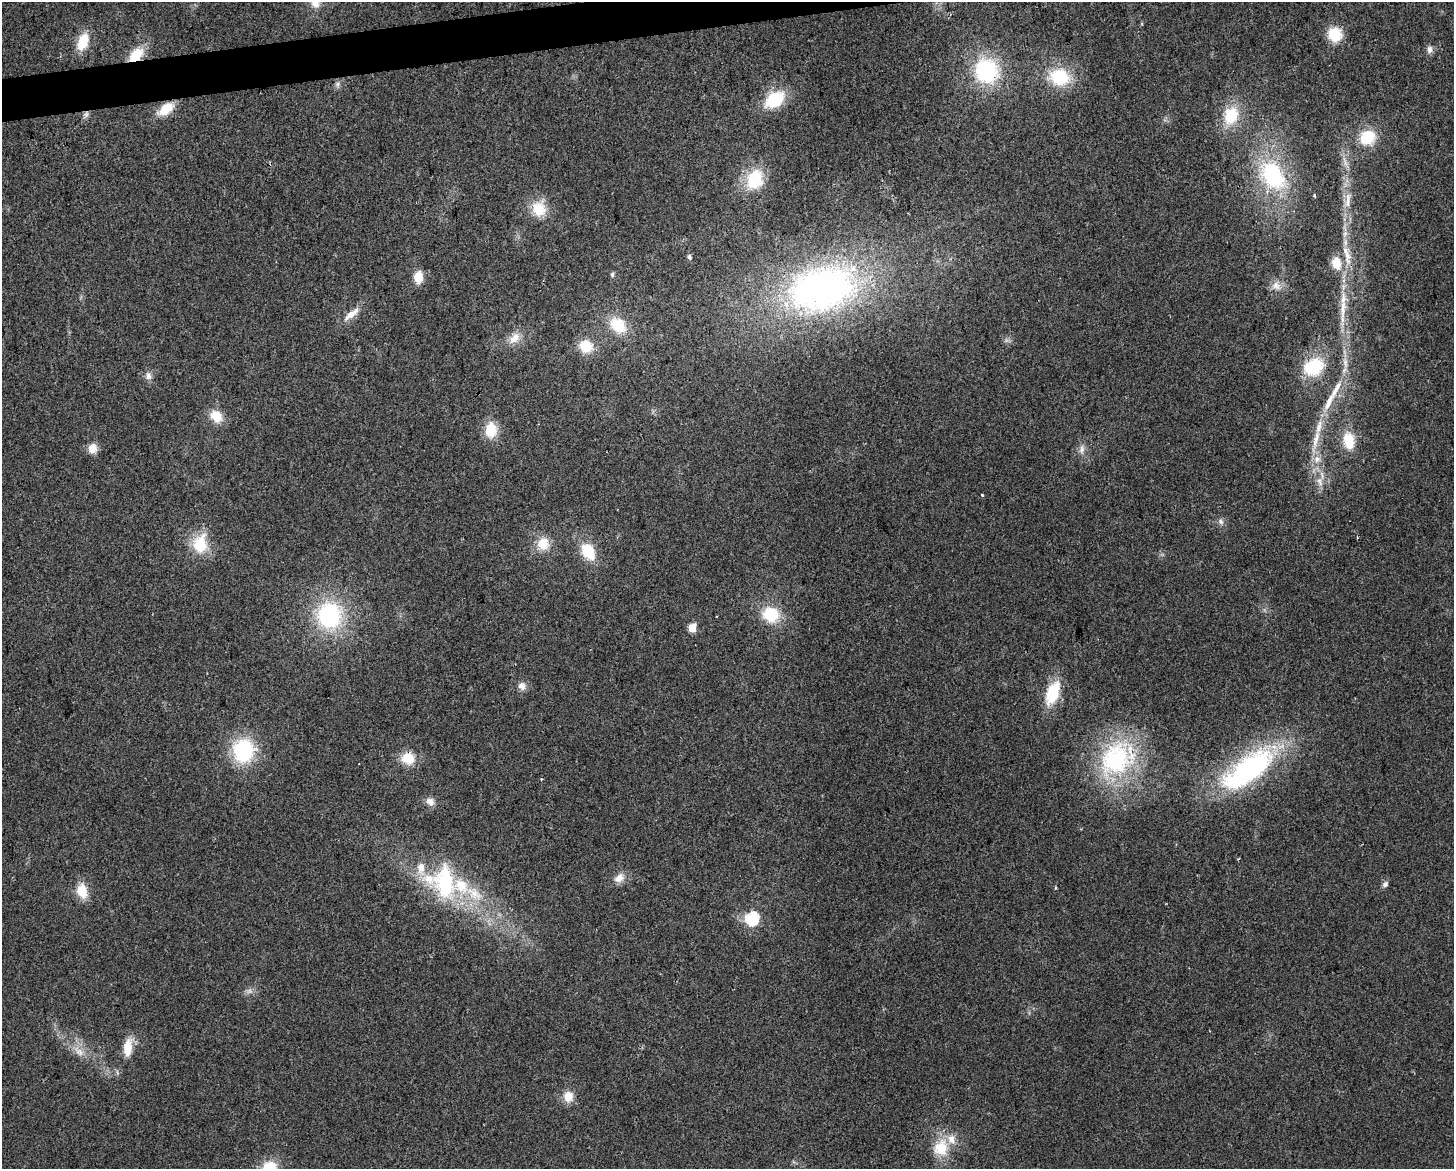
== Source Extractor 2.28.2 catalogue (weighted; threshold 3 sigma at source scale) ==
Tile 8 of 3 x 4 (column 2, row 3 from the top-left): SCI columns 1466-2917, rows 1168-2334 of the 4427 x 4669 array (HDU 1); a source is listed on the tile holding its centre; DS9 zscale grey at full resolution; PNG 1456 x 1171 px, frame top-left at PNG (2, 2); no overlay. Shown black and unused: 2% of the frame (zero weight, under 2 of 3 exposures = <1% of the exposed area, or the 3 px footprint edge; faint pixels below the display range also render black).
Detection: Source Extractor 2.28.2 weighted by HDU 2 'WHT'; one run over the whole footprint, this tile lists its part. Background 0.0441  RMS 0.0067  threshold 0.0299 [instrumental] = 3 sigma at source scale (4.5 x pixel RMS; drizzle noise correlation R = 1.50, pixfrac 1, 0.0396/0.0396 arcsec/px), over >= 5 px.
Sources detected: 75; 1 too faint to see at this stretch — not listed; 6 inside a brighter listed object's ellipse — not listed separately; the other 68 listed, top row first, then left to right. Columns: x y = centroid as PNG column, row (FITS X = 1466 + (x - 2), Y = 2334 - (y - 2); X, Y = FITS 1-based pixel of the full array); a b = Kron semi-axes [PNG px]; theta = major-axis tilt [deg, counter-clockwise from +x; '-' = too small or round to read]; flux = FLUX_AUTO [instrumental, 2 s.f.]
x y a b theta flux
315 3 14 11 -66 6.7
1335 34 13 12 - 22
83 42 16 9 69 21
1429 50 10 7 -89 3.1
136 55 17 10 45 17
986 71 24 22 -67 66
1059 77 22 18 -10 34
337 84 6 6 - 1.8
775 99 22 14 36 31
166 109 19 10 38 15
86 115 9 6 64 2.3
1231 116 21 16 68 26
1367 138 14 13 - 26
1345 163 7 4 -71 2.2
1273 175 41 27 -55 69
755 179 20 15 67 34
1315 195 4 3 - 0.88
1348 200 27 8 84 10
539 209 20 18 -86 16
1347 255 15 9 -55 6.6
689 257 6 5 - 1.6
1336 263 14 10 -80 13
612 275 7 5 89 1.2
418 277 11 8 84 12
1276 286 14 11 -24 5.9
821 289 79 50 12 260
1343 308 47 8 87 18
352 314 29 8 39 7.8
618 325 20 15 -41 22
514 338 19 11 45 8.1
586 346 14 12 -30 17
1345 363 18 6 -81 5.8
1314 367 20 16 33 39
148 376 11 8 -71 3.6
1329 402 33 9 65 15
216 416 15 12 -47 13
491 430 17 13 89 16
1316 439 41 8 77 16
1349 441 19 12 -83 20
92 448 11 9 71 7.3
1082 449 13 7 81 3.9
1320 482 16 8 -83 6.4
982 495 3 3 - 2.1
1221 522 9 7 -49 2.6
543 543 13 12 - 14
200 544 21 17 81 24
588 551 17 12 -59 22
771 614 18 16 -19 26
329 616 28 26 89 76
692 628 5 5 - 19
522 686 10 9 - 4.3
1053 693 26 13 69 28
243 751 21 19 83 60
408 758 15 13 -12 14
1117 759 52 39 45 97
1249 769 77 28 37 130
430 802 11 9 -37 4.4
619 878 14 9 43 6.3
1385 884 9 7 45 2.1
461 886 74 20 -31 60
1055 888 5 3 - 0.58
82 891 17 12 -80 14
752 919 7 6 - 94
128 1048 23 10 81 13
79 1051 19 9 -42 8.1
568 1097 13 12 - 8.8
941 1148 24 21 71 22
269 1168 16 14 30 19
Overlapping masked pixels (flux is a lower limit): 1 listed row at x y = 136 55
Isophote crosses this tile's border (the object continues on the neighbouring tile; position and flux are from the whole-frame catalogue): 2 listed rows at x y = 315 3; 269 1168